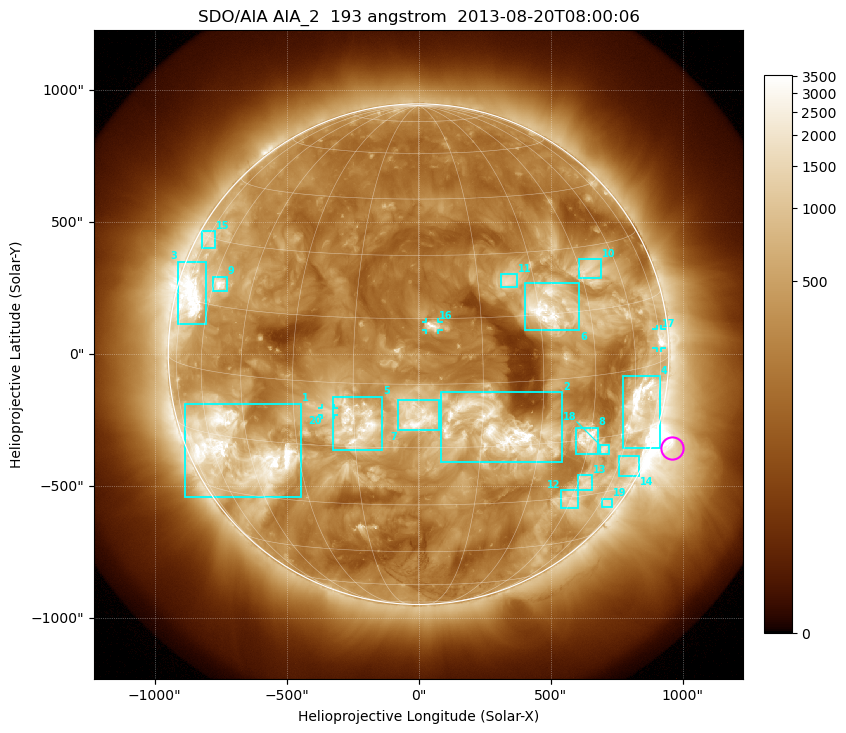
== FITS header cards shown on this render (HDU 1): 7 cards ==
TELESCOP= 'SDO/AIA'
INSTRUME= 'AIA_2'
WAVELNTH=                  193
WAVEUNIT= 'angstrom'
DATE-OBS= '2013-08-20T08:00:06.84'
CTYPE1  = 'HPLN-TAN'
CTYPE2  = 'HPLT-TAN'

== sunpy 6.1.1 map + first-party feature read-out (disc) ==
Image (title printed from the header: SDO/AIA AIA_2  193 angstrom  2013-08-20T08:00:06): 1024 x 1024 px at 2.4 arcsec/px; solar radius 948 arcsec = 395 px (full disc in frame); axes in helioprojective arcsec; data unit not stated in the header (colour bar unlabelled)
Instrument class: DISC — disc imager (sunpy class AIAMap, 193 A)
Bright regions (active regions / flare kernels): reference = the median radial profile (limb darkening/brightening removed); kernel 9 px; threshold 5 sigma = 864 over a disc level ~296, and >= 1.15x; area >= 12 px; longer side >= 9 px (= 22 arcsec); searched inside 0.97 R_sun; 23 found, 20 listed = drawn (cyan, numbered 1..; 3 of them under ~33 arcsec drawn as corner ticks so the feature stays visible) (cap 20 boxes per figure: the strongest are kept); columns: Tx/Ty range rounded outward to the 5 arcsec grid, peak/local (2 s.f.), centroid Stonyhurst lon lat
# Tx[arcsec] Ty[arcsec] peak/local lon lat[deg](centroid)
1 -885..-445 -540..-185 11 -49 -18
2 85..545 -410..-145 18 +19 -11
3 -915..-805 110..350 16 -69 +16
4 770..915 -355..-85 14 +64 -9
5 -325..-140 -365..-160 11 -15 -10
6 400..610 90..270 12 +32 +17
7 -80..80 -290..-170 13 +0 -7
8 595..680 -380..-275 11 +45 -15
9 -780..-725 240..295 11 -58 +20
10 610..690 285..360 5.8 +48 +24
11 310..375 255..305 6.5 +23 +23
12 540..605 -585..-515 5.5 +45 -31
13 600..660 -515..-455 5.4 +48 -26
14 760..835 -460..-385 4.4 +66 -23
15 -820..-770 400..465 4.3 -73 +29
16 25..75 90..125 7.8 +3 +13
17 900..920 25..95 8.3 +75 +5
18 685..720 -380..-340 6.5 +51 -18
19 690..735 -580..-545 4.2 +64 -33
20 -365..-320 -230..-205 4.2 -21 -7
Off-limb structures (1.02-1.3 R_sun): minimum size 162 px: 2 found; the strongest spans PA ~215..285 deg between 1.02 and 1.3 R_sun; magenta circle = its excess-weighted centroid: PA ~250 deg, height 1.08 R_sun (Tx ~960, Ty ~-355 arcsec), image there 5.6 x the reference